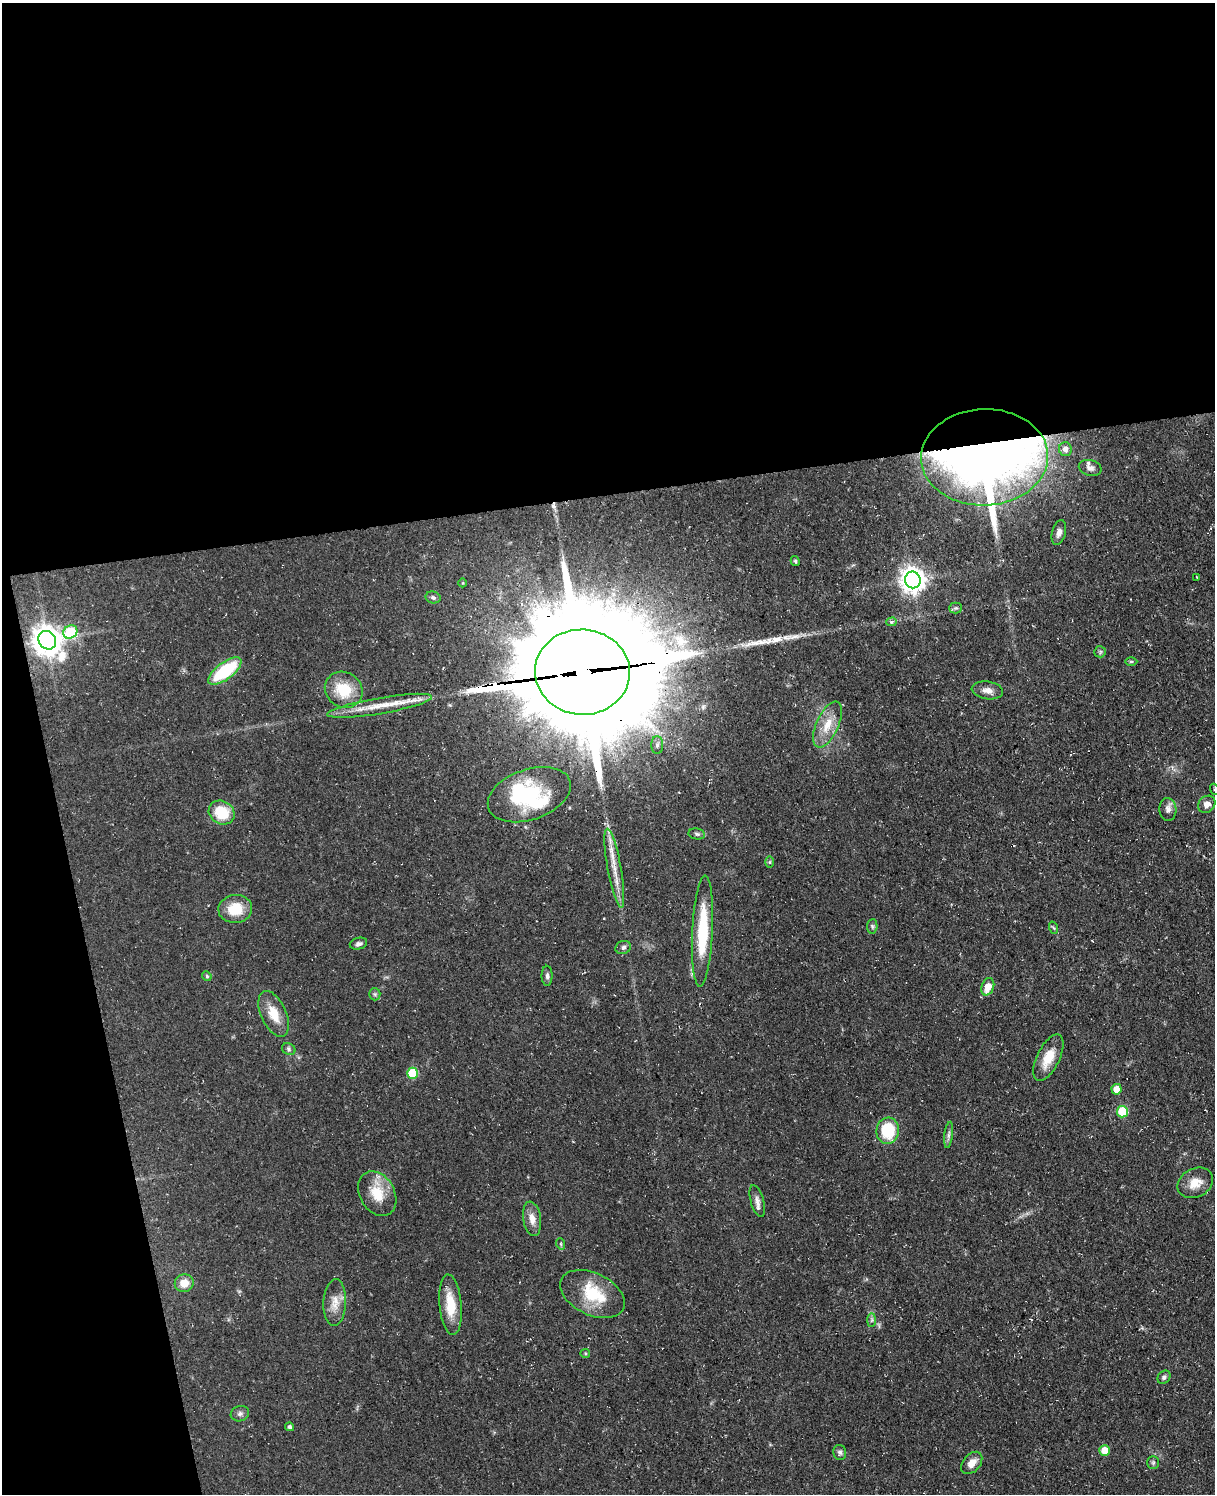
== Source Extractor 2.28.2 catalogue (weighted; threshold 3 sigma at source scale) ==
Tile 1 of 4 x 3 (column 1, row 1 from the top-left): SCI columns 69-1281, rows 3244-4735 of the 4953 x 4872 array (HDU 1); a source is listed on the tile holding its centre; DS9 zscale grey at full resolution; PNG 1217 x 1496 px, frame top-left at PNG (2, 3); each listed source drawn as its Kron ellipse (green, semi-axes under 4 px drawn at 4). Shown black and unused: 38% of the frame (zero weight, under 3 of 4 exposures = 4% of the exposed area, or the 3 px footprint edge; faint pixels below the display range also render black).
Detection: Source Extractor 2.28.2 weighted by HDU 2 'WHT'; one run over the whole footprint, this tile lists its part. Background 0.0687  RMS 0.0068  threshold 0.0304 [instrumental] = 3 sigma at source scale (4.5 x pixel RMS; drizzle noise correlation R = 1.50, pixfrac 1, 0.05/0.05 arcsec/px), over >= 5 px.
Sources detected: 76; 2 inside a brighter object's white glare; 2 cosmic-ray / hot-pixel residue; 1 long thin detection or spike segment (spike, bleed or trail) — neither listed nor drawn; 5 inside a brighter listed object's ellipse — not listed separately; the other 66 listed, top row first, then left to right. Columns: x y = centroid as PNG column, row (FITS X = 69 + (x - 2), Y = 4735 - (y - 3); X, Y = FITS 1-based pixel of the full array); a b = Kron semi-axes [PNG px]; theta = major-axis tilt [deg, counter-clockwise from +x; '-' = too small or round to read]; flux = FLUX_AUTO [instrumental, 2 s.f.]
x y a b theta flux
1065 449 7 6 - 3.4
985 457 63 48 2 820
1090 468 11 8 -15 3.3
1059 533 13 6 75 3.2
795 561 5 3 - 0.84
1197 577 3 2 - 0.42
913 580 8 8 - 630
463 583 4 3 - 0.51
433 598 7 6 - 1.7
955 608 6 5 - 1.3
891 622 5 4 - 1.7
70 632 7 6 - 42
47 640 10 8 -55 920
1100 652 6 5 - 1.2
1131 662 6 4 0 0.88
225 671 20 8 36 40
582 672 47 42 -4 24000
344 690 19 17 -36 21
987 690 16 9 -8 4.9
380 706 53 8 10 17
827 724 25 11 65 13
657 745 9 6 90 2.2
1214 789 6 3 -70 0.97
529 795 43 25 19 51
1207 804 9 7 42 4.1
1168 809 11 8 -87 3.6
222 813 13 11 -33 22
697 834 8 5 -10 1.5
770 862 6 4 -90 0.92
614 868 40 7 -80 12
235 909 17 14 7 17
872 926 7 5 84 1.3
1054 928 6 4 -69 0.88
702 931 55 10 87 39
358 944 9 6 14 2.2
623 947 8 6 22 2.1
207 976 5 4 - 0.92
547 976 10 5 -90 1.9
988 987 9 6 71 8.5
375 994 6 6 - 1.2
274 1014 24 12 -66 13
289 1049 7 5 -24 1.4
1048 1058 25 11 64 14
412 1073 5 5 - 30
1117 1089 5 5 - 8.5
1122 1112 6 5 - 29
888 1131 13 11 83 27
949 1135 13 4 84 2.2
1195 1183 19 14 28 10
377 1194 24 17 -60 16
757 1201 16 6 -75 3.7
532 1219 17 9 -81 6.3
561 1244 6 3 -72 0.8
184 1283 9 8 - 8.5
592 1294 34 21 -25 29
335 1302 23 11 87 8.7
451 1305 30 11 -85 17
872 1320 7 4 89 1.3
585 1353 5 4 - 0.81
1164 1377 7 6 - 1.8
240 1414 9 7 17 2.2
290 1427 4 4 - 1.5
1105 1450 5 5 - 10
840 1452 8 6 -76 1.7
972 1463 13 8 49 6.6
1153 1463 6 5 - 1.3
Overlapping masked pixels (flux is a lower limit): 2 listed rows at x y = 985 457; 582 672
Isophote crosses this tile's border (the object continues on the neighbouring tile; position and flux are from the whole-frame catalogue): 1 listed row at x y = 1214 789